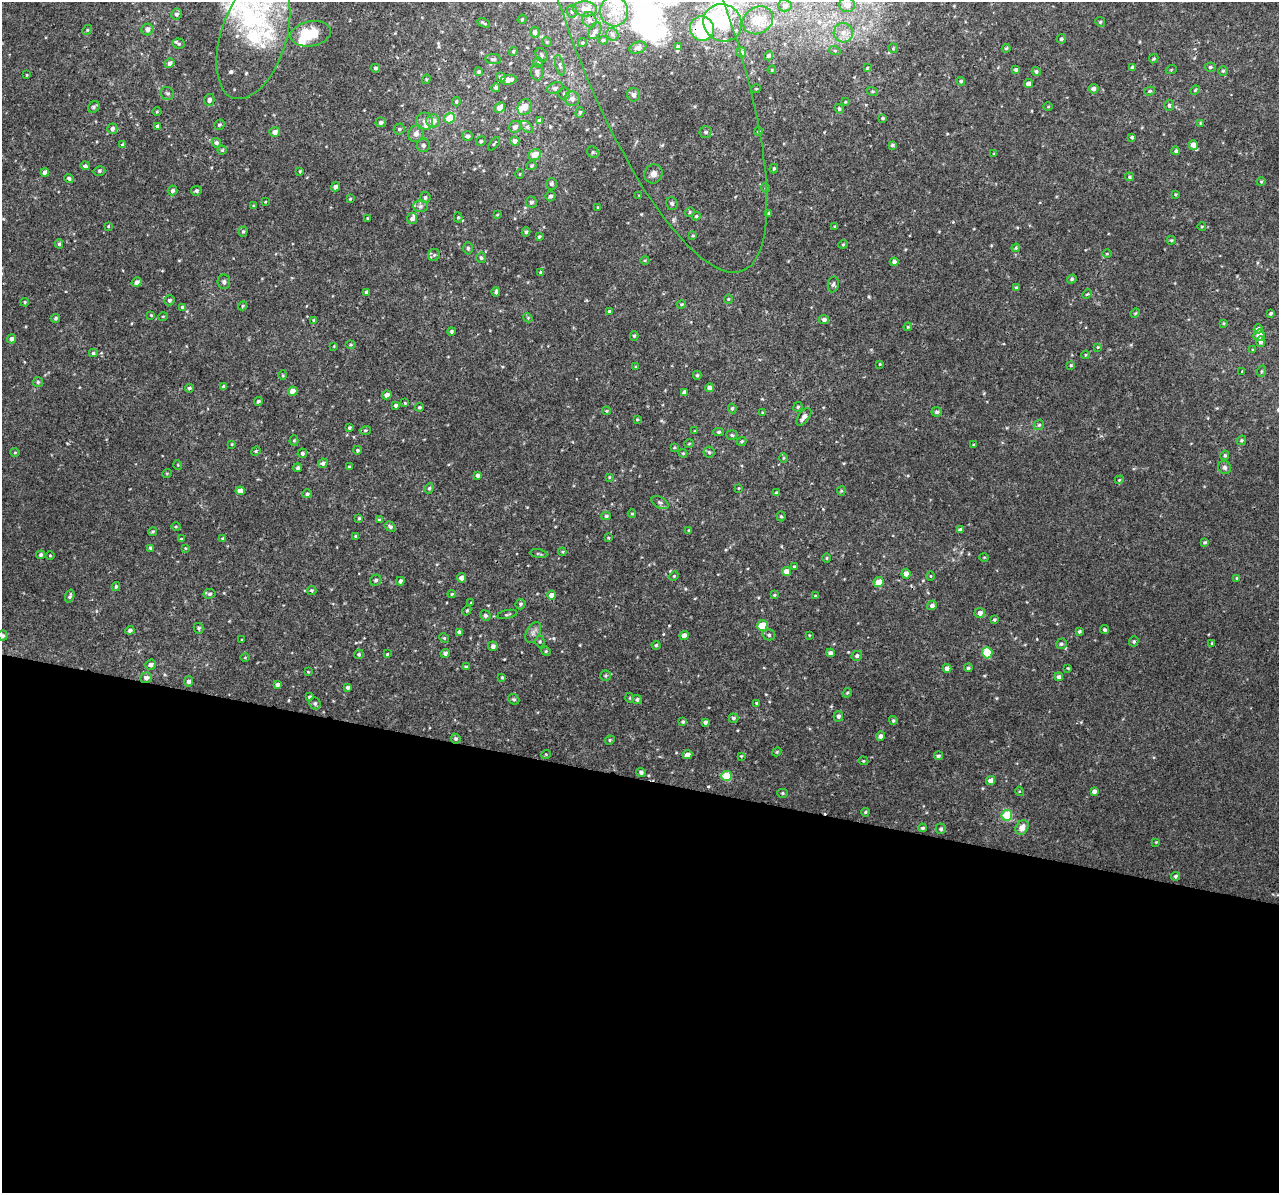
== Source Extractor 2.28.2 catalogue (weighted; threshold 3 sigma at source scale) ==
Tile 14 of 4 x 4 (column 2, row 4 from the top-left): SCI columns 1316-2592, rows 376-1566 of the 5158 x 5405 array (HDU 1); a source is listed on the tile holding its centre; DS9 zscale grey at full resolution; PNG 1281 x 1195 px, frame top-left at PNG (2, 2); each listed source drawn as its Kron ellipse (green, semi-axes under 4 px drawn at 4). Shown black and unused: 35% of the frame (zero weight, under 3 of 4 exposures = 4% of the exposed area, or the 3 px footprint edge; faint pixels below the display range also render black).
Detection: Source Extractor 2.28.2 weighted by HDU 2 'WHT'; one run over the whole footprint, this tile lists its part. Background 0.00189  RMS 0.0026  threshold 0.0118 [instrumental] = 3 sigma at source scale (4.5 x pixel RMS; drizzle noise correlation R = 1.50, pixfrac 1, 0.0396/0.0396 arcsec/px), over >= 5 px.
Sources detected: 402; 2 inside a brighter object's white glare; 1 cosmic-ray / hot-pixel residue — neither listed nor drawn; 13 inside a brighter listed object's ellipse — not listed separately; the other 386 listed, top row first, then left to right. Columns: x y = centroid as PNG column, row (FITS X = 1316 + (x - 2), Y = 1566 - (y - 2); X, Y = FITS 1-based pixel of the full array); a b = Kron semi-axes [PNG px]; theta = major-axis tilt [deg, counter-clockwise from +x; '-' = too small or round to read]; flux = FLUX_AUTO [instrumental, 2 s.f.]
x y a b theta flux
847 5 8 7 - 2.4
785 6 7 6 - 0.84
585 9 12 7 -4 2.7
614 11 15 14 - 4.2
572 12 6 5 - 0.45
177 14 5 5 - 0.71
522 19 5 4 - 0.31
589 20 8 6 -57 0.92
647 20 268 78 -69 160
758 20 16 13 31 3
1100 22 5 4 - 0.32
484 23 7 2 -25 0.38
723 23 19 18 - 6.9
702 29 12 12 - 12
87 30 5 4 - 0.32
148 30 6 5 - 1.1
595 31 9 5 61 0.75
535 32 5 5 - 0.92
843 33 10 9 - 2.1
311 34 20 12 10 8.2
612 34 6 5 - 0.7
253 37 64 33 72 23
1061 39 5 4 - 0.45
603 40 5 4 - 0.35
547 42 5 4 - 0.29
582 43 5 4 - 0.43
179 44 6 5 - 0.42
678 47 4 3 - 0.48
638 48 9 5 21 0.72
893 48 5 4 - 0.28
1006 48 4 4 - 0.34
513 51 5 4 - 0.37
835 51 6 3 -20 0.28
741 52 5 5 - 0.49
541 55 7 5 -65 0.55
769 56 4 4 - 0.59
493 59 8 5 -8 0.53
1154 59 5 4 - 0.32
170 63 5 4 - 0.93
538 63 5 5 - 0.4
560 65 11 4 -76 0.67
1132 67 4 4 - 0.48
1210 67 5 4 - 0.42
376 68 4 4 - 0.48
867 68 3 3 - 0.3
772 70 4 3 - 0.24
1016 70 4 4 - 0.52
1171 70 5 3 - 0.23
1036 71 4 4 - 0.5
1223 71 5 4 - 0.36
479 72 4 4 - 0.44
537 72 8 6 -84 1.2
27 75 3 2 - 0.19
501 77 5 4 - 0.81
426 79 5 4 - 0.3
509 80 8 5 8 1.8
961 81 4 3 - 0.41
1028 84 4 4 - 1.3
496 87 4 4 - 0.72
555 88 8 5 20 0.68
756 89 5 3 - 0.22
1093 89 5 5 - 0.88
1195 90 5 4 - 0.28
872 91 6 4 -18 0.34
1150 91 5 4 - 0.41
167 93 7 6 - 0.69
564 94 6 5 - 0.63
633 95 7 6 - 1.1
572 99 7 7 - 1.3
209 100 6 5 - 0.77
456 102 4 4 - 0.43
845 102 4 3 - 0.25
1169 105 6 4 -89 0.55
94 107 6 5 - 0.5
525 107 8 6 60 2.2
1048 107 4 3 - 0.21
500 108 6 4 44 2.1
839 109 5 4 - 0.43
157 112 4 3 - 0.26
580 112 5 4 - 0.42
450 118 5 5 - 5.4
883 118 3 3 - 0.38
540 120 4 4 - 0.58
425 121 9 8 - 1.4
433 121 6 6 - 2.5
381 122 5 5 - 0.68
1200 123 4 3 - 0.24
219 125 5 5 - 0.42
157 126 4 4 - 0.44
515 127 6 5 - 1
527 127 7 4 -45 0.56
112 129 5 5 - 0.96
399 129 5 5 - 0.46
758 131 4 4 - 0.4
275 132 5 4 - 1.5
706 132 6 6 - 0.64
416 134 8 7 - 1.6
467 136 5 5 - 0.65
1132 137 3 3 - 0.41
481 141 5 4 - 0.48
515 141 5 4 - 0.9
216 143 5 4 - 0.61
494 144 8 3 51 0.27
123 145 4 4 - 0.52
423 145 7 6 - 0.77
892 145 4 3 - 0.48
1193 145 5 4 - 2
222 150 4 4 - 0.33
1176 151 4 4 - 0.53
593 152 6 5 - 0.5
994 154 4 3 - 0.19
534 155 7 5 24 2.8
85 166 5 4 - 0.54
532 166 5 4 - 0.35
774 169 5 4 - 0.32
99 171 6 4 15 0.41
300 171 3 3 - 0.26
45 173 4 4 - 1.6
520 174 5 3 - 0.2
653 174 10 9 - 1.5
1129 177 4 4 - 0.37
69 178 5 4 - 0.58
1261 182 4 4 - 0.27
551 184 6 5 - 0.74
335 187 5 4 - 0.99
765 188 5 4 - 0.31
172 191 5 4 - 0.61
196 191 5 5 - 0.6
1175 194 4 4 - 0.28
639 195 2 2 - 0.17
550 196 5 5 - 0.65
425 197 5 5 - 0.57
350 199 3 3 - 0.25
265 202 3 2 - 0.2
531 202 5 5 - 0.66
672 203 6 5 - 0.53
254 206 3 3 - 0.32
420 206 7 6 - 0.8
598 207 3 2 - 0.23
690 212 5 4 - 0.32
769 213 4 3 - 0.5
497 215 3 3 - 0.22
696 216 4 4 - 0.32
458 217 5 4 - 0.34
367 218 3 2 - 0.24
412 219 5 5 - 0.89
108 226 4 3 - 0.23
835 226 4 3 - 0.37
1202 226 4 3 - 0.23
243 232 5 4 - 0.38
526 232 4 4 - 0.51
693 236 4 4 - 0.27
539 237 3 3 - 0.37
1171 240 4 3 - 0.35
59 244 4 4 - 0.45
843 244 4 4 - 0.29
468 248 6 5 - 0.5
1016 248 4 4 - 0.28
1107 254 5 3 - 0.21
434 255 6 6 - 0.53
481 258 5 5 - 0.56
645 260 4 3 - 0.23
894 262 4 4 - 0.82
540 272 4 4 - 0.36
1072 279 5 4 - 0.44
137 282 5 4 - 0.89
224 282 7 6 - 0.57
833 284 8 5 79 0.56
1016 287 4 3 - 0.28
367 292 4 4 - 0.65
496 292 4 3 - 0.52
1087 294 5 3 - 0.26
728 299 4 4 - 0.3
169 300 5 5 - 0.57
25 302 4 3 - 0.33
681 304 4 3 - 0.31
243 306 5 4 - 0.31
183 307 4 3 - 0.56
609 311 3 3 - 0.3
1135 313 5 4 - 0.3
1271 313 3 3 - 0.39
151 315 4 4 - 0.27
163 316 5 3 - 0.2
56 318 4 4 - 0.46
528 318 4 3 - 0.22
824 319 5 4 - 0.78
314 320 4 3 - 0.26
1224 323 4 3 - 0.28
908 327 4 3 - 0.26
1258 329 4 4 - 0.91
452 331 4 4 - 0.44
1259 335 6 5 - 1.7
634 336 5 4 - 0.39
12 339 4 4 - 0.81
1261 342 5 4 - 0.65
351 345 5 3 - 0.28
334 346 4 3 - 0.21
1098 347 3 3 - 0.23
1253 350 4 4 - 0.24
93 353 4 4 - 0.45
1085 355 4 3 - 0.22
880 364 4 3 - 0.25
1071 365 4 3 - 0.29
636 367 4 3 - 0.3
1242 371 3 2 - 0.17
1262 371 6 3 71 0.32
283 375 4 4 - 0.27
697 375 4 4 - 0.38
38 382 5 5 - 0.37
224 386 4 3 - 0.39
189 388 4 4 - 0.48
710 388 4 4 - 1.6
293 391 5 4 - 3.2
684 392 4 3 - 0.82
387 395 4 4 - 1.2
258 401 4 4 - 0.46
405 403 4 4 - 0.25
396 405 4 3 - 0.53
420 407 4 3 - 0.4
798 407 5 4 - 0.41
732 408 5 4 - 0.42
606 411 4 3 - 0.27
937 412 5 5 - 0.5
763 413 4 4 - 0.34
804 417 10 5 54 1.3
637 419 3 3 - 0.23
1039 425 6 4 43 0.38
349 428 3 3 - 0.38
365 430 5 4 - 0.39
695 431 3 2 - 0.22
719 432 5 4 - 0.44
732 435 5 4 - 0.42
294 440 5 4 - 0.31
1241 440 5 4 - 0.35
741 441 5 4 - 0.35
232 444 3 3 - 0.23
689 444 5 3 - 0.2
973 445 4 3 - 0.21
674 447 4 3 - 0.24
357 450 4 4 - 0.37
256 451 5 4 - 0.32
15 452 5 3 - 0.23
709 452 5 5 - 0.45
302 453 5 4 - 0.56
683 453 4 4 - 0.28
1225 455 5 4 - 0.39
783 458 5 3 - 0.27
323 463 5 4 - 0.7
178 465 5 3 - 0.21
349 467 3 3 - 0.34
1225 467 7 6 - 0.71
298 468 4 4 - 0.54
167 473 5 3 - 0.21
478 475 4 4 - 0.69
609 477 3 3 - 0.22
1119 480 4 3 - 0.25
429 488 5 4 - 0.38
738 488 3 2 - 0.17
240 491 4 4 - 1.6
841 491 4 4 - 0.29
777 493 4 3 - 0.64
307 494 5 4 - 0.5
660 503 9 5 -29 0.66
632 514 4 4 - 0.27
606 516 4 4 - 0.42
781 516 5 4 - 0.38
359 518 4 4 - 0.31
379 520 4 4 - 0.32
176 526 4 3 - 0.25
390 527 6 4 -33 0.55
689 530 3 3 - 0.29
960 530 4 4 - 0.76
153 532 4 4 - 0.39
355 536 3 3 - 0.28
222 538 4 3 - 0.25
608 538 3 3 - 0.22
181 539 4 3 - 0.26
1205 542 4 3 - 0.35
151 548 3 3 - 0.48
185 548 4 2 - 0.18
562 552 4 4 - 0.28
538 554 9 3 -8 0.33
41 555 4 4 - 0.51
50 555 5 3 - 0.24
984 557 5 3 - 0.2
827 558 5 3 - 0.26
794 566 3 3 - 0.26
786 571 4 4 - 2.2
906 574 5 4 - 1.4
674 576 5 4 - 0.28
930 576 4 3 - 0.2
461 578 4 4 - 1.1
1237 578 4 4 - 0.37
376 580 6 5 - 0.52
400 581 4 4 - 0.66
879 582 5 4 - 3.2
116 586 4 3 - 0.4
312 590 5 4 - 0.39
209 594 6 5 - 0.54
452 594 4 4 - 0.25
552 595 4 4 - 2
774 595 4 4 - 0.27
70 596 7 4 71 0.51
815 596 3 3 - 0.2
471 603 4 2 - 0.18
521 604 5 5 - 0.51
932 605 5 4 - 0.85
467 610 5 3 - 0.33
980 613 5 5 - 1.2
507 614 10 2 12 0.33
485 615 5 5 - 0.57
994 620 3 3 - 0.39
762 626 5 5 - 8.9
199 628 5 5 - 0.49
130 630 4 4 - 0.74
1104 630 5 4 - 0.44
1079 631 4 4 - 0.45
459 632 4 4 - 0.75
533 632 11 6 63 1
769 635 6 5 - 0.52
809 635 3 2 - 0.19
2 636 5 5 - 0.55
684 636 4 4 - 1.9
444 638 5 4 - 0.3
242 640 4 2 - 0.19
540 641 6 4 89 0.37
1134 641 5 4 - 0.43
1212 643 4 4 - 0.28
1061 644 5 5 - 0.47
656 645 4 4 - 0.37
493 646 5 4 - 0.68
546 651 5 4 - 0.31
445 653 4 4 - 0.65
830 653 4 4 - 0.94
987 653 6 5 - 6.8
359 654 5 4 - 0.4
387 654 4 4 - 0.31
857 656 5 4 - 0.56
245 657 5 3 - 0.22
151 665 5 5 - 1
466 667 4 3 - 0.46
947 668 4 4 - 1.3
968 668 4 4 - 0.43
1068 668 3 3 - 0.26
308 672 3 3 - 0.2
606 675 5 5 - 0.38
502 677 4 3 - 0.3
1059 677 4 4 - 0.81
146 678 6 5 - 1.1
188 681 5 4 - 0.76
278 685 4 4 - 0.84
347 687 4 3 - 0.56
847 693 5 4 - 0.28
310 697 4 3 - 0.43
630 698 5 3 - 0.23
514 699 6 5 - 0.42
637 699 5 4 - 0.57
315 703 6 5 - 0.53
757 703 4 3 - 0.44
838 716 5 4 - 0.68
733 718 5 4 - 0.51
893 720 4 4 - 0.37
683 722 4 4 - 0.37
705 722 4 3 - 0.62
881 736 4 4 - 0.86
456 739 5 4 - 0.5
610 740 5 4 - 0.33
777 752 4 4 - 0.26
546 754 5 3 - 0.22
687 755 5 4 - 1.5
741 756 4 4 - 0.26
938 756 4 4 - 0.49
863 761 5 4 - 0.32
641 772 5 4 - 0.6
727 776 5 5 - 8.9
991 780 5 4 - 1.5
1019 791 4 3 - 0.24
1094 791 4 4 - 0.86
782 793 5 4 - 0.38
865 812 4 3 - 0.31
1007 815 5 5 - 11
1022 827 8 6 55 2.3
923 828 4 3 - 0.46
941 829 5 5 - 0.53
1156 842 3 3 - 0.2
1175 876 4 4 - 0.49
Overlapping masked pixels (flux is a lower limit): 3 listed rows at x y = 647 20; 702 29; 146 678
Isophote crosses this tile's border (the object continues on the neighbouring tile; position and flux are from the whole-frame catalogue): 4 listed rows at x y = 847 5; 585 9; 647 20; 2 636